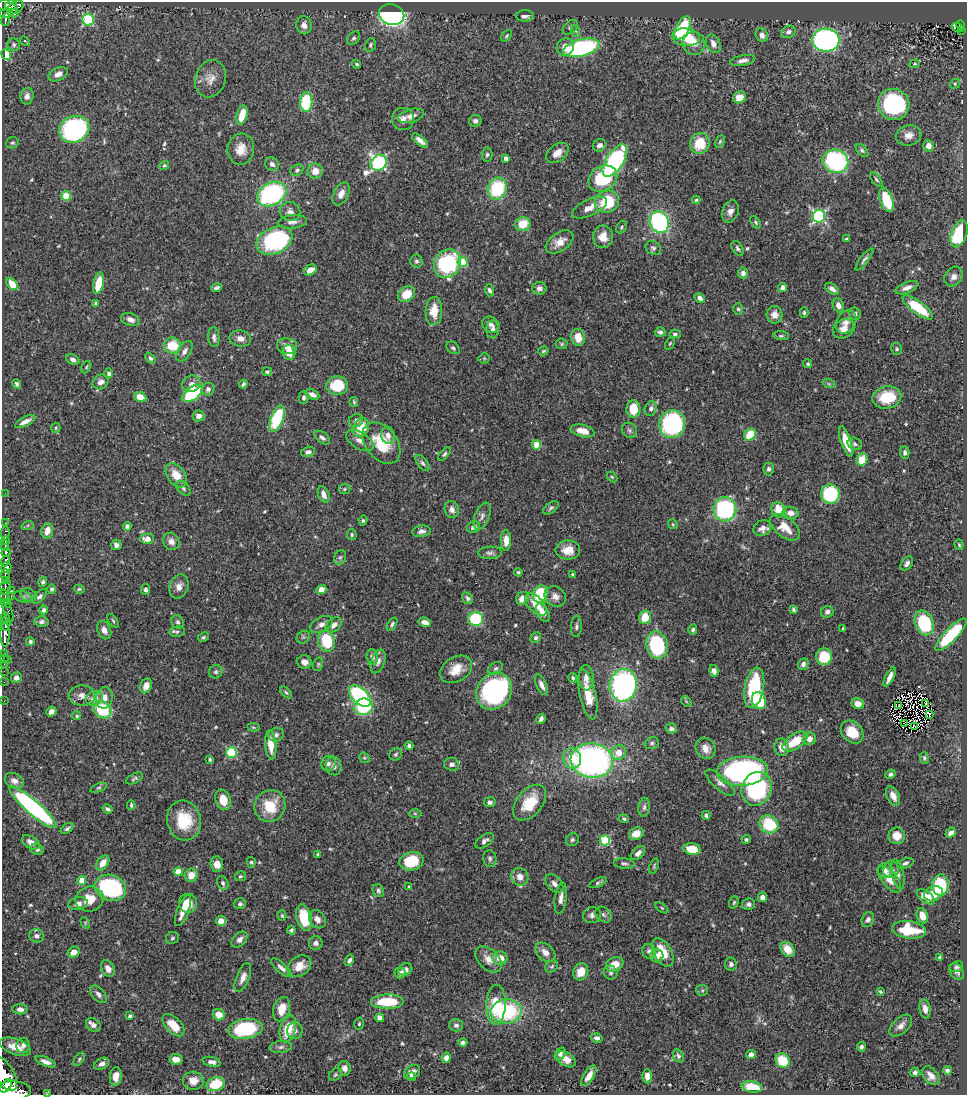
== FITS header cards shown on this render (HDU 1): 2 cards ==
NAXIS1  =                  965
NAXIS2  =                 1093

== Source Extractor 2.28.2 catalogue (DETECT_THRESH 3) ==
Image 965 x 1093 px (HDU 1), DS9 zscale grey, 1 PNG px = 1 image px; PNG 969 x 1097 px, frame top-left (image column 1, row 1093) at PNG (2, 2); each listed source drawn as its Kron ellipse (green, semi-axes under 4 px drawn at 4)
Background 0.434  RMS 0.021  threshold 0.0619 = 3 sigma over >= 5 px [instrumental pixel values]
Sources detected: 575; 1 with non-positive FLUX_AUTO (blend fragments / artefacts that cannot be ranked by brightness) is neither listed nor drawn; of the other 574, the 500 brightest by FLUX_AUTO listed and drawn (74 fainter detections omitted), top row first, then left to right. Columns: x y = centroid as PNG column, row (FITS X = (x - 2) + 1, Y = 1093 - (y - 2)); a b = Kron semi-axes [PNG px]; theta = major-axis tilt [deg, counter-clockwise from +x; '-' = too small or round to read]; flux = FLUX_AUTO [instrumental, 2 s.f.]
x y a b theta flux
7 5 10 5 2 210
16 7 8 6 27 200
12 8 7 3 -36 190
6 13 7 4 11 140
13 13 5 3 - 40
392 14 13 10 -14 290
525 16 9 5 3 7
5 20 6 4 73 94
88 20 6 6 - 120
304 25 9 7 -78 7.8
961 25 5 3 - 43
570 27 9 6 44 3.5
958 27 6 4 -19 18
683 28 13 6 61 94
576 31 6 4 -69 1.9
961 31 2 2 - 3
788 32 7 6 - 4.7
762 35 7 6 - 7
507 36 6 3 50 1.8
686 37 14 9 -6 40
354 38 7 5 48 3
826 40 14 11 -4 380
25 41 5 4 - 1.9
694 43 11 10 - 14
713 44 10 6 -64 9.3
14 45 6 6 - 3
370 45 7 5 71 2.7
565 47 9 8 - 14
581 48 19 8 13 230
6 54 5 4 - 37
743 60 12 5 10 6.8
357 64 4 3 - 1.9
915 64 5 4 - 1.8
58 74 10 6 26 8.4
210 79 19 15 72 17
955 84 5 4 - 1.9
27 96 8 6 80 6
739 97 6 5 - 17
306 102 9 6 88 100
894 104 16 15 - 160
242 115 10 5 76 28
411 116 13 6 15 9.3
403 119 11 11 - 9.9
475 121 6 6 - 4.5
74 129 15 13 25 280
909 135 13 10 14 13
420 141 10 4 -40 8.3
720 141 7 4 63 2
12 143 6 5 - 2.6
700 143 10 9 - 40
599 145 7 6 - 5.5
928 146 6 5 - 12
241 149 15 13 82 18
862 150 8 4 -46 2.8
557 153 13 8 38 12
487 154 7 5 86 3.1
506 158 4 4 - 6.8
615 161 18 8 56 240
835 161 13 11 -21 180
378 163 9 7 37 290
272 164 7 6 - 5.5
164 165 5 4 - 2
297 170 7 5 30 3.4
315 171 7 7 - 15
603 178 15 12 32 79
876 179 8 4 -52 2.8
497 189 11 9 71 84
272 194 15 11 28 200
341 194 12 7 63 11
66 196 5 4 - 43
696 200 4 4 - 1.8
886 200 12 6 -71 51
607 202 12 11 - 54
590 208 19 8 25 14
290 211 10 9 - 7.6
730 211 11 8 70 8.2
819 216 6 6 - 230
292 222 14 6 6 7.5
659 222 11 9 -65 180
756 222 7 4 -53 2.6
523 224 7 7 - 28
622 227 7 4 56 2.5
959 234 14 7 70 110
603 237 11 10 - 16
847 239 4 3 - 1.9
274 241 19 13 24 210
560 242 15 9 34 14
653 248 8 6 -32 4.5
738 248 8 5 -58 3.6
864 259 13 4 53 4.3
416 261 6 6 - 3.6
463 262 5 5 - 54
447 264 15 12 57 140
310 270 7 5 30 9.6
743 273 5 5 - 6
954 277 10 8 52 8.2
98 283 11 5 76 31
12 284 7 4 -51 25
217 288 5 3 - 3.9
539 288 7 6 - 5.8
783 288 4 4 - 11
907 288 12 5 21 8.7
832 289 8 4 -37 7.4
489 290 6 4 -72 3.5
407 294 9 7 38 26
700 298 6 4 -30 6.2
96 304 4 4 - 3.2
838 305 7 5 -67 7.2
918 307 18 6 -37 64
738 309 6 4 -73 2.6
434 311 14 8 87 26
804 313 5 4 - 2.5
855 314 6 6 - 4.4
774 315 8 8 - 9.5
130 320 10 6 -20 6.9
846 322 12 9 57 11
491 325 9 7 -32 5.7
493 329 9 6 86 7.2
844 329 11 9 29 10
660 332 5 4 - 4.2
675 334 6 4 0 2.8
781 336 8 4 -4 2.5
214 337 10 5 -84 5.5
578 337 8 6 -78 21
240 338 11 8 -9 8.2
670 343 7 4 62 1.8
562 344 6 5 - 2.3
172 345 8 8 - 40
287 346 10 8 -7 12
453 348 7 5 -38 2.9
897 349 6 5 - 2.4
184 351 11 6 57 6.9
543 351 5 3 - 2
289 352 7 6 - 15
150 358 6 4 -50 3.1
484 358 5 5 - 1.8
73 359 7 4 -27 5
808 364 4 4 - 2.2
86 367 7 4 61 2
267 372 5 4 - 2.6
109 373 5 4 - 3.6
101 382 8 7 - 6.8
17 384 5 4 - 3.4
191 384 9 8 - 6.9
243 384 4 3 - 2.8
829 384 6 4 -19 2.3
337 386 11 9 6 45
208 389 6 6 - 4.6
192 393 11 6 37 130
312 394 7 4 -27 6
140 397 6 5 - 18
304 397 6 5 - 3.2
887 397 15 11 12 52
354 402 5 3 - 1.8
651 408 8 6 66 4.6
633 409 9 7 87 30
198 416 6 5 - 8.1
277 419 14 6 69 93
356 421 7 6 - 4.3
25 422 11 4 27 8.5
672 424 14 13 - 220
56 428 5 4 - 1.9
361 428 10 7 62 34
629 430 8 7 - 3.5
582 431 12 6 -13 13
388 435 8 6 -78 7.2
750 435 6 5 - 53
322 438 9 5 -38 4
360 441 15 8 -33 9.4
846 441 16 5 -71 28
381 443 23 15 -52 49
855 444 7 6 - 3.4
537 445 4 4 - 36
308 452 7 5 14 5.6
905 452 6 4 -89 4
444 454 8 4 47 2.9
862 460 6 5 - 29
423 463 9 5 -52 3.7
769 469 6 5 - 3.6
176 475 13 9 -55 22
612 477 6 4 -45 1.7
183 488 9 5 -46 3.6
345 489 6 5 - 2.3
5 493 2 2 - 3.8
324 494 9 5 -69 8.1
830 494 9 9 - 110
551 508 9 5 36 3.2
725 509 12 11 - 190
452 510 8 7 - 6.9
779 510 8 7 - 29
791 513 8 6 -5 9.8
482 516 14 7 68 6.5
363 520 5 4 - 2.4
5 523 2 2 - 5.3
673 524 5 4 - 1.7
28 525 6 4 19 1.8
127 526 4 4 - 4.2
474 527 7 5 28 5.7
785 527 17 9 -38 24
762 528 9 7 30 8.7
47 531 8 5 75 11
421 531 9 5 9 5.5
5 533 7 3 82 49
352 535 5 5 - 2.4
147 539 7 5 0 13
5 541 4 3 - 140
171 541 9 8 - 8
506 541 10 5 90 12
116 545 5 5 - 5.4
959 545 5 4 - 1.8
5 546 5 3 - 170
568 550 12 9 0 20
6 552 5 3 - 200
490 553 12 6 2 4.6
340 557 7 5 65 3.2
5 561 5 3 - 130
907 563 8 5 54 4.3
6 568 5 5 - 490
518 572 4 4 - 2
573 574 4 3 - 2
5 576 6 3 -86 100
5 580 3 3 - 55
43 582 5 4 - 2.7
179 586 12 9 71 10
5 587 8 5 71 200
52 589 4 4 - 3.3
79 589 5 4 - 2
146 590 5 4 - 4.1
321 590 5 4 - 12
12 591 2 2 - 7.5
540 594 9 7 66 67
28 595 8 6 -21 4.5
11 596 2 2 - 7.6
39 596 9 5 43 3.9
555 596 11 9 -41 9.2
5 597 8 4 -72 110
23 597 9 5 -18 3.8
467 598 6 5 - 3.4
522 598 7 6 - 15
6 603 5 3 - 87
536 605 13 7 -48 20
793 609 4 3 - 2.5
43 610 4 3 - 4.2
8 611 12 3 -71 94
827 612 6 5 - 4.3
543 613 10 5 -60 11
645 617 7 6 - 29
5 618 5 4 - 51
476 619 7 7 - 95
113 621 7 3 -54 1.8
41 622 7 5 2 4.1
177 622 7 6 - 3.7
425 622 6 4 -18 9.2
924 623 13 9 -67 99
6 624 6 4 -88 180
321 624 12 7 26 7.8
392 624 7 4 58 3.4
334 625 9 6 45 7.9
576 626 11 5 87 4.1
843 629 4 2 - 1.8
104 630 9 6 -67 8.3
693 630 5 4 - 2.7
177 632 8 5 9 3.1
5 634 12 4 89 570
951 635 21 6 46 95
203 637 6 4 27 2.1
303 637 7 6 - 2.9
536 638 5 5 - 3.8
30 641 4 4 - 2.9
327 641 11 8 -80 55
657 645 14 10 -77 120
4 653 3 2 - 12
372 657 8 5 -82 5.6
824 657 8 8 - 39
4 658 3 2 - 6.5
7 659 2 2 - 8.1
378 661 12 6 69 7.2
304 662 7 6 - 7.9
4 664 2 2 - 7.8
318 664 7 5 74 2.1
803 664 6 5 - 4.7
496 668 8 5 37 3.2
456 669 17 12 31 23
4 671 2 2 - 7.4
714 671 6 4 -75 5.6
216 672 7 6 - 3.3
889 677 10 4 63 8.7
16 678 5 5 - 5.7
573 678 5 4 - 2.5
586 678 13 7 -88 8.2
4 682 2 2 - 6.3
541 685 11 5 -65 7.4
623 685 16 13 81 350
146 686 7 5 69 11
754 688 20 9 79 97
494 691 19 17 51 270
286 692 7 4 -43 2.4
588 695 25 8 -78 29
82 696 13 10 -2 11
360 696 13 8 -44 190
94 698 8 7 - 14
104 698 11 8 79 12
4 701 2 2 - 4.7
686 701 6 4 -46 2
759 701 9 7 -68 64
926 703 3 2 - 1.8
858 704 6 5 - 13
899 706 3 2 - 2.7
363 707 9 8 - 72
102 710 9 8 - 78
51 712 5 4 - 8
929 714 4 3 - 2.6
77 716 4 4 - 2.2
541 719 5 3 - 4.5
904 723 3 2 - 2.7
914 726 3 2 - 1.8
253 727 6 4 -7 1.7
671 729 6 5 - 4.8
852 732 13 9 -47 30
276 735 7 7 - 4.3
809 739 6 6 - 8.2
795 741 14 7 34 38
652 743 7 5 16 3.1
271 745 14 5 -85 21
409 746 4 4 - 3.3
781 747 9 7 -80 10
706 748 11 9 -57 13
231 752 5 5 - 110
619 753 8 6 47 20
396 754 7 6 - 2.7
364 758 5 4 - 2
572 758 10 9 - 28
924 758 6 4 -81 2.5
210 759 3 3 - 2.4
592 760 21 17 -6 460
328 763 8 7 - 5
452 764 7 6 - 5.8
334 766 9 7 -80 6.3
742 771 26 14 4 350
890 774 5 4 - 3.5
134 778 9 4 27 3
14 781 10 7 -27 7.3
720 783 18 6 -41 8.5
99 788 8 4 20 2.3
757 789 17 15 67 160
893 796 10 6 -65 10
223 800 10 7 -71 21
490 802 6 5 - 4
530 803 20 12 50 45
131 805 5 3 - 2
270 806 16 15 - 40
33 807 30 7 -41 330
644 807 9 5 82 3.9
108 809 5 3 - 3.5
415 813 6 4 -1 2
706 815 4 4 - 3.4
624 819 5 4 - 2.4
184 821 20 17 -76 45
769 824 10 8 -35 63
67 828 7 4 35 3.5
951 833 6 4 36 6.8
636 834 7 6 - 11
897 836 8 8 - 19
746 839 4 4 - 2.4
572 840 7 6 - 3.2
605 840 5 5 - 95
484 841 10 5 35 5.7
31 842 10 6 -32 9.6
37 849 7 5 -23 3.3
692 849 8 5 -8 26
638 853 8 5 44 6.7
318 855 4 3 - 3.6
490 859 8 6 -81 3.6
411 861 12 9 14 51
251 862 5 4 - 2
103 863 8 5 54 15
624 863 10 5 -7 3.8
905 863 8 4 20 3.6
217 864 7 6 - 14
654 866 8 3 72 2
885 870 7 7 - 5
891 870 8 8 - 5.7
178 872 4 4 - 22
898 874 15 6 -79 6.7
191 875 7 6 - 15
240 876 5 5 - 2.1
520 877 9 8 - 10
890 879 16 7 -51 17
82 880 4 4 - 33
223 883 7 5 -63 3.4
598 883 9 3 25 2.6
554 884 11 7 -46 6.9
940 885 10 8 87 77
409 887 4 4 - 1.8
110 888 16 13 -18 170
378 891 7 5 -61 3
933 894 9 7 23 22
762 897 5 4 - 7.9
926 897 10 5 -37 21
561 898 16 6 82 7.3
89 899 14 12 15 26
734 902 6 4 71 2
78 903 10 6 10 7.2
188 903 10 9 - 20
240 904 6 5 - 3
749 904 6 6 - 4.9
662 908 7 4 -36 2.1
183 911 16 6 69 17
603 914 9 7 -43 4.4
592 915 9 8 - 5.4
282 916 5 4 - 2
922 916 8 5 -70 14
304 918 13 8 -76 53
317 919 10 7 -53 7.9
868 920 8 6 66 5.4
221 921 5 5 - 22
85 923 6 4 -61 1.7
291 930 4 4 - 3
909 930 17 8 -7 51
36 936 7 6 - 5.6
172 938 6 6 - 2.7
239 940 9 6 44 6.8
316 943 7 6 - 5.3
787 949 8 6 -52 20
649 951 8 6 -65 5.9
74 952 6 5 - 12
545 952 11 8 -43 9.4
663 952 15 9 -62 30
657 956 6 6 - 8.5
940 957 4 3 - 2.2
500 958 7 6 - 16
488 959 16 10 -44 13
349 960 6 4 58 3.6
615 964 9 6 25 18
731 964 6 6 - 4.6
299 966 13 9 34 20
552 966 7 5 37 2.6
957 967 7 5 22 3.2
281 968 13 5 -42 5.7
108 969 9 6 -61 8.3
405 969 7 6 - 7.2
581 972 9 7 65 18
957 972 9 6 -54 5
400 973 5 5 - 3.8
610 973 7 6 - 4
243 977 15 6 68 9.3
702 990 6 5 - 2.4
880 992 4 3 - 1.8
98 994 10 6 -49 5.1
387 1002 16 7 1 58
496 1005 20 10 88 50
20 1009 7 5 -5 6.5
282 1009 12 8 73 21
925 1009 10 5 -79 7.7
506 1011 15 12 5 130
219 1015 6 5 - 18
130 1016 4 3 - 2.5
380 1018 4 4 - 11
359 1024 6 4 75 2.1
93 1025 8 6 -38 6.2
173 1025 13 7 -45 25
456 1025 7 6 - 4.2
901 1026 14 7 42 8.7
246 1029 17 10 9 120
288 1029 14 7 73 39
295 1031 8 7 - 5.1
597 1038 6 4 -13 3.9
463 1042 4 4 - 4.6
23 1045 7 6 - 4.6
15 1047 16 7 -19 20
281 1047 11 6 7 4.9
861 1047 4 4 - 3.4
560 1054 7 5 56 3.5
751 1055 5 4 - 7.8
678 1056 7 5 -60 3.7
446 1058 5 4 - 6.5
79 1059 7 4 54 2.3
176 1059 7 5 -10 11
566 1059 11 6 -35 14
783 1060 7 6 - 42
46 1062 11 4 -22 7.4
212 1062 9 5 -12 6.9
102 1064 8 5 28 6.4
345 1068 7 6 - 6.1
947 1070 4 4 - 4.1
412 1072 8 6 34 7.7
915 1072 5 4 - 3.7
5 1074 18 9 -60 1600
335 1075 7 5 38 2.5
116 1076 9 6 83 13
589 1076 11 5 58 13
647 1076 7 5 -87 8
931 1076 10 7 -50 8.9
411 1077 4 3 - 2.1
193 1081 10 9 - 15
216 1084 9 7 18 54
6 1086 7 4 52 690
752 1087 10 5 -9 39
10 1092 21 10 5 2700
47 1094 3 2 - 5.4
At the frame edge (FLAGS 8, measured only in part): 3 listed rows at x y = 5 1074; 10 1092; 47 1094
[74 fainter detections neither listed nor drawn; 1 non-positive-flux detection neither listed nor drawn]